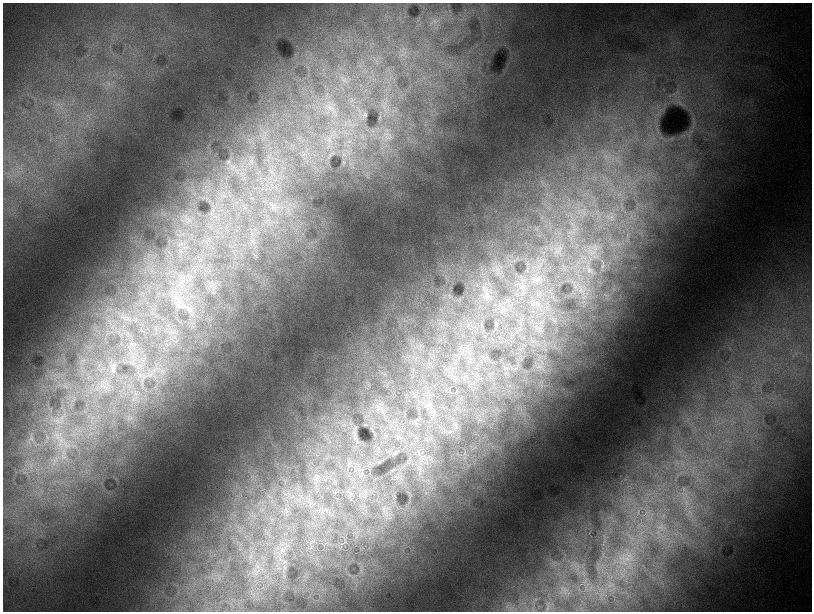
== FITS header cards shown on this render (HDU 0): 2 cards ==
NAXIS1  =                 1619
NAXIS2  =                 1219

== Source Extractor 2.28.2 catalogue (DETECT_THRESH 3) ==
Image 1619 x 1219 px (HDU 0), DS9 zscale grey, zoomed out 1/2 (1 PNG px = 2 x 2 image px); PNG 814 x 614 px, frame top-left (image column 2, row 1218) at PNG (3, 3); no overlay
Background 2840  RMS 160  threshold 476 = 3 sigma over >= 5 px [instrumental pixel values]
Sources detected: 77; all 77 listed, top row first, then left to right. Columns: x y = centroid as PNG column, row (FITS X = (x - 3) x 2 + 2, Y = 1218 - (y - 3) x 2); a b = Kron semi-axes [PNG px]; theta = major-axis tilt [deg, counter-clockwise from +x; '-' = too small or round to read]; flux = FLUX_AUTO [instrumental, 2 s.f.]
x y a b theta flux
434 22 6 3 -71 8.1e+04
404 53 8 4 71 1.3e+05
345 80 7 5 48 1.2e+05
385 104 5 3 - 7.2e+04
59 105 5 3 - 6.6e+04
330 107 15 9 -67 3.8e+05
365 115 5 4 - 5.4e+04
387 136 16 12 -8 4.9e+05
329 140 4 2 - 3.8e+04
349 142 6 2 -50 4.9e+04
332 153 4 2 - 2.5e+04
609 157 6 3 -19 8.2e+04
228 162 8 4 59 6.5e+04
271 172 6 5 - 1.1e+05
274 206 10 7 -34 1.7e+05
582 209 6 4 -33 9.4e+04
612 218 7 5 -28 1.1e+05
571 237 6 3 -59 6.5e+04
595 249 9 2 20 8.1e+04
557 250 17 11 -78 4.7e+05
539 263 9 4 35 1.5e+05
497 269 10 5 -21 1.4e+05
589 270 12 7 -48 1.6e+05
536 279 18 13 7 6.7e+05
181 282 10 4 29 1.6e+05
580 288 4 2 - 3.5e+04
486 295 15 6 -62 2.5e+05
179 304 29 16 -62 8.8e+05
127 318 10 9 - 1.8e+05
496 323 6 3 -90 4.1e+04
132 344 8 4 38 7.8e+04
130 362 10 4 39 1.0e+05
113 367 21 13 89 6.1e+05
150 374 9 3 -10 1.2e+05
143 378 9 2 45 8.0e+04
105 383 16 12 -6 5.4e+05
451 392 6 1 -42 2.1e+04
429 406 12 5 -27 1.9e+05
378 410 7 3 -55 7.0e+04
417 420 4 3 - 3.1e+04
456 425 12 3 -76 1.1e+05
354 436 7 4 76 8.8e+04
399 437 7 5 -38 9.1e+04
32 438 20 8 -75 3.5e+05
60 438 39 18 -69 2.0e+06
327 439 4 2 - 3.1e+04
422 452 3 2 - 1.5e+04
395 453 5 3 - 3.6e+04
465 453 6 2 62 3.0e+04
420 455 6 2 -52 4.8e+04
425 455 8 1 44 3.3e+04
30 462 9 5 61 1.9e+05
53 463 12 6 43 3.3e+05
349 466 8 3 30 4.5e+04
355 469 9 2 -65 7.7e+04
354 471 7 2 61 3.7e+04
284 480 6 1 -49 2.9e+04
316 482 4 2 - 3.9e+04
684 490 4 2 - 3.7e+04
365 492 5 3 - 5.5e+04
350 496 7 3 76 5.4e+04
292 497 7 4 -28 1.2e+05
310 503 7 5 59 1.3e+05
384 509 9 3 76 8.4e+04
323 512 6 2 -51 4.8e+04
386 512 5 2 - 5.0e+04
659 527 4 2 - 3.8e+04
269 536 3 2 - 1.5e+04
343 543 7 1 33 1.9e+04
278 546 6 5 - 1.3e+05
282 551 14 8 6 4.0e+05
280 558 20 10 -57 6.1e+05
624 560 16 10 76 5.5e+05
278 567 15 8 -8 3.7e+05
256 570 27 16 78 1.2e+06
283 572 22 6 -87 4.1e+05
584 591 4 1 - 1.5e+04